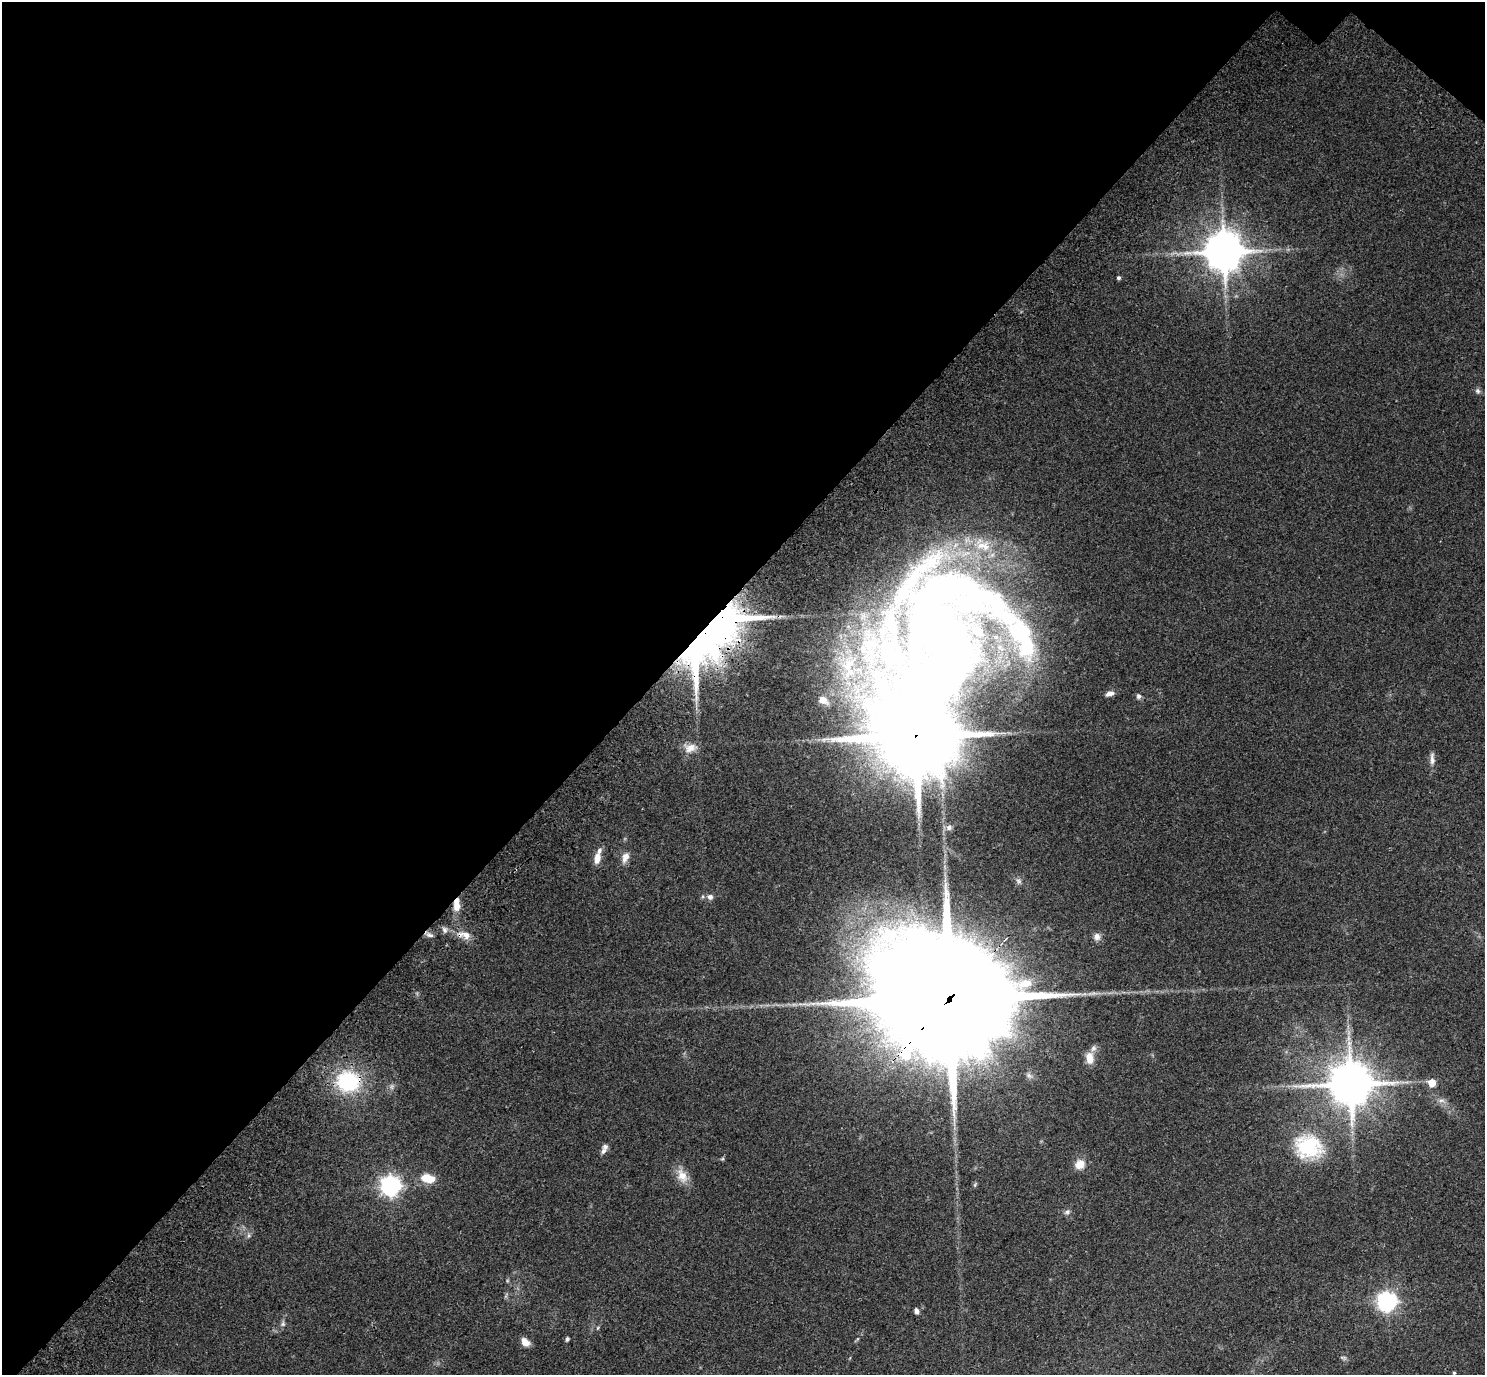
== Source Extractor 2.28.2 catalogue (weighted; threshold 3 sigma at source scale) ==
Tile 2 of 4 x 4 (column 2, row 1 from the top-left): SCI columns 1638-3120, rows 4528-5900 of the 6233 x 6246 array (HDU 1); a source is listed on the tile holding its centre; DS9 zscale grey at full resolution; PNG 1487 x 1377 px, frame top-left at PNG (2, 2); no overlay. Shown black and unused: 44% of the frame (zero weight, under 3 of 4 exposures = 9% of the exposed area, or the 3 px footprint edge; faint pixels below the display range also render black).
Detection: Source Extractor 2.28.2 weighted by HDU 2 'WHT'; one run over the whole footprint, this tile lists its part. Background 0.203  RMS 0.0077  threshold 0.0348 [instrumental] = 3 sigma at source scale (4.5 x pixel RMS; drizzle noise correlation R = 1.50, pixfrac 1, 0.0396/0.0396 arcsec/px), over >= 5 px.
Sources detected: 57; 2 too faint to see at this stretch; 2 inside a brighter object's white glare — not listed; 9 inside a brighter listed object's ellipse — not listed separately; the other 44 listed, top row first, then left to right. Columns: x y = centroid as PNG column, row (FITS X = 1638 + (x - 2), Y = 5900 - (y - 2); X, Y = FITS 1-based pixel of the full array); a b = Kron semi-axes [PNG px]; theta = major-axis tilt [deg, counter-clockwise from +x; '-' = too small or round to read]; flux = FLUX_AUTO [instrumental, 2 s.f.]
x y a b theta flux
1223 251 12 11 - 2400
1119 278 4 4 - 1.5
1478 391 8 6 -63 2
703 633 69 43 -13 260
940 635 180 124 29 950
1110 693 11 6 18 3.8
1139 696 7 6 - 2.2
915 736 30 23 55 12000
690 748 18 12 3 7.9
1432 759 18 6 -88 4.2
949 827 10 8 43 3.5
625 857 14 8 71 6
597 858 13 7 78 7.4
710 897 7 6 - 3.4
456 904 17 8 86 9.4
445 930 9 7 -69 2.6
429 935 12 5 -26 2.7
466 935 13 10 -36 6.9
1097 937 9 9 - 4.1
951 996 76 31 46 50000
1089 1058 12 8 -84 9.2
1029 1076 11 7 -32 2.8
348 1081 24 21 -9 63
1432 1083 5 5 - 15
1350 1084 14 13 - 3100
1441 1100 9 6 -5 2.9
1308 1147 39 32 -21 53
603 1151 8 7 - 2.9
722 1159 6 4 42 0.99
1080 1164 12 11 - 8.9
682 1176 21 13 -65 10
428 1178 17 10 -12 13
390 1186 7 7 - 420
1067 1212 8 6 36 2.3
249 1235 8 5 -90 1.9
1387 1302 7 7 - 370
916 1311 7 5 -79 2.4
283 1324 9 7 67 2.3
597 1328 6 3 70 0.85
567 1339 4 4 - 2.1
857 1339 6 4 70 0.99
525 1342 10 8 -45 6.6
1343 1358 9 5 -17 1.7
1454 1373 4 3 - 0.94
Overlapping masked pixels (flux is a lower limit): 7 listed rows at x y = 703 633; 915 736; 456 904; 429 935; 466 935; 951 996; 348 1081